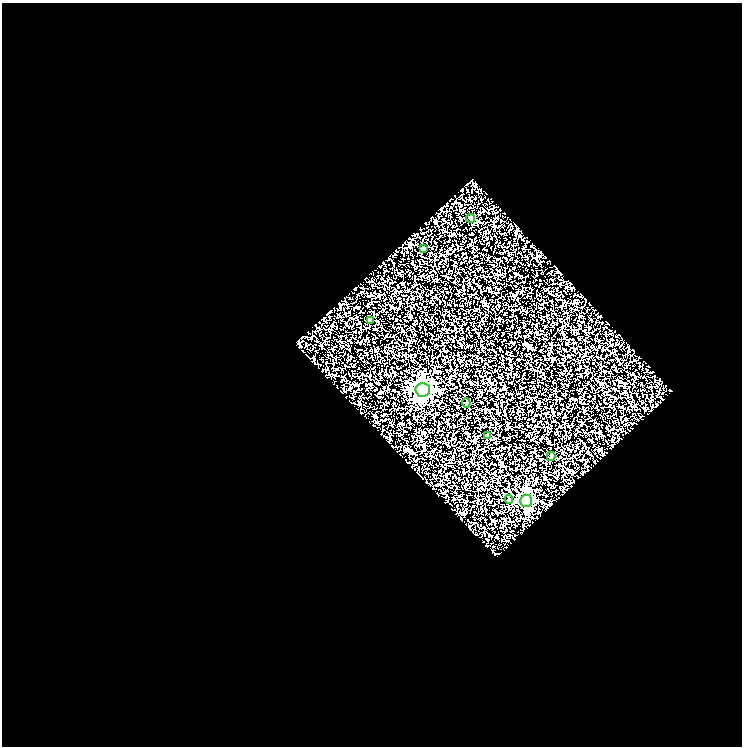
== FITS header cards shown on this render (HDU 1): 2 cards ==
NAXIS1  =                  740
NAXIS2  =                  744

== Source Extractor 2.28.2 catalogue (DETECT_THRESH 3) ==
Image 740 x 744 px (HDU 1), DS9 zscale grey, 1 PNG px = 1 image px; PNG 744 x 748 px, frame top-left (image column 1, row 744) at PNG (2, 3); each listed source drawn as its Kron ellipse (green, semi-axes under 4 px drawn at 4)
Background 0.247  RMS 0.29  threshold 0.875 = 3 sigma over >= 5 px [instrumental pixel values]
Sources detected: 9; all 9 listed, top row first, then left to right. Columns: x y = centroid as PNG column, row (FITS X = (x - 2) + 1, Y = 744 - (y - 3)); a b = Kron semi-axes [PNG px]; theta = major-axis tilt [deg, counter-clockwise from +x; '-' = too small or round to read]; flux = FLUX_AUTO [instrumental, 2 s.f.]
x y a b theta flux
471 218 4 4 - 33
423 249 4 3 - 63
371 321 3 3 - 35
423 390 7 7 - 5200
466 403 4 4 - 47
488 435 4 4 - 94
551 456 4 3 - 31
509 499 4 4 - 22
526 501 6 6 - 3000